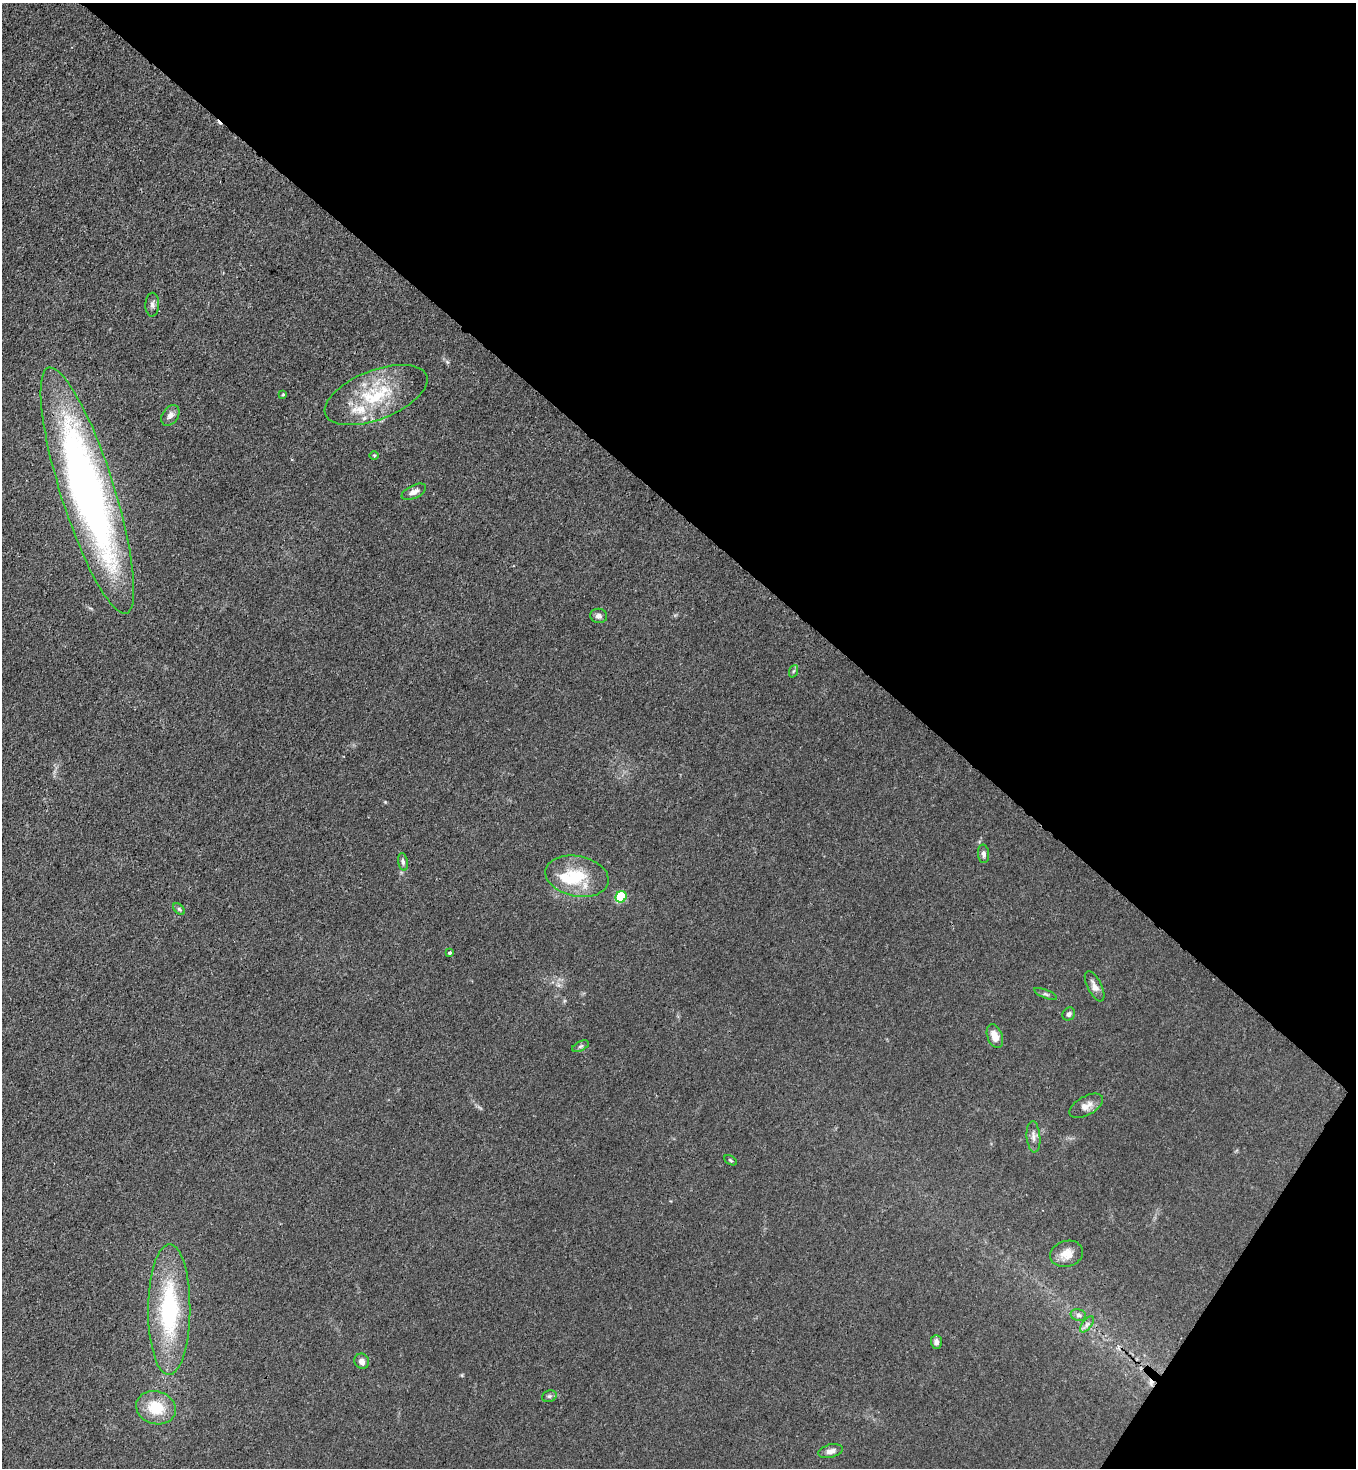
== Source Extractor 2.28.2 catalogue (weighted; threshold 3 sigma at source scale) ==
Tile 8 of 4 x 4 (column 4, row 2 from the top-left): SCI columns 4287-5640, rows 2993-4458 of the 6007 x 5984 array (HDU 1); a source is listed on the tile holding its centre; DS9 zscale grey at full resolution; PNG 1358 x 1470 px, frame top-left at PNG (2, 3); each listed source drawn as its Kron ellipse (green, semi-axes under 4 px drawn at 4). Shown black and unused: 38% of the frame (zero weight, under 3 of 4 exposures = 7% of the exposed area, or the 3 px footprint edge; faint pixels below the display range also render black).
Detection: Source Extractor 2.28.2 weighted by HDU 2 'WHT'; one run over the whole footprint, this tile lists its part. Background 0.021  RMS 0.0028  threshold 0.0127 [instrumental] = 3 sigma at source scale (4.5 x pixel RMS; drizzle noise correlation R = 1.50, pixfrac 1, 0.05/0.05 arcsec/px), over >= 5 px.
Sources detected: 38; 1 inside a brighter object's white glare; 2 cosmic-ray / hot-pixel residue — neither listed nor drawn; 3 inside a brighter listed object's ellipse — not listed separately; the other 32 listed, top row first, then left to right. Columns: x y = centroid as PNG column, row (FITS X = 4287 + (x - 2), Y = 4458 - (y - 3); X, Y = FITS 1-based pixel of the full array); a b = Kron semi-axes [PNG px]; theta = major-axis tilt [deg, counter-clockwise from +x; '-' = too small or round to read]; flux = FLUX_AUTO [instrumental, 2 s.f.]
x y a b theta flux
152 305 12 6 88 0.99
283 394 4 4 - 0.27
376 395 54 24 21 19
170 415 11 8 56 1.5
374 455 5 3 - 0.26
87 490 129 27 -72 160
414 492 13 6 26 1.6
599 616 8 7 - 1.2
794 671 6 4 69 0.44
984 854 9 5 -86 0.94
403 862 9 4 -80 0.63
577 876 32 20 -12 10
621 897 6 5 - 21
179 909 7 4 -45 0.43
450 953 3 3 - 0.62
1095 986 16 7 -63 1.7
1046 994 12 3 -23 0.59
1069 1014 7 6 - 0.73
995 1036 12 7 -70 3.1
581 1046 9 5 27 0.57
1086 1106 18 9 29 2.2
1033 1137 15 7 -85 1.5
730 1160 7 4 -32 0.34
1067 1254 16 13 17 3.3
169 1310 65 21 90 31
1078 1315 8 6 -17 0.82
1087 1324 9 4 54 0.87
936 1342 7 5 -89 0.97
362 1361 8 7 - 1.4
549 1396 7 5 20 0.58
156 1408 20 16 -17 8.3
831 1451 12 6 14 1.4
Overlapping masked pixels (flux is a lower limit): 1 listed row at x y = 87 490